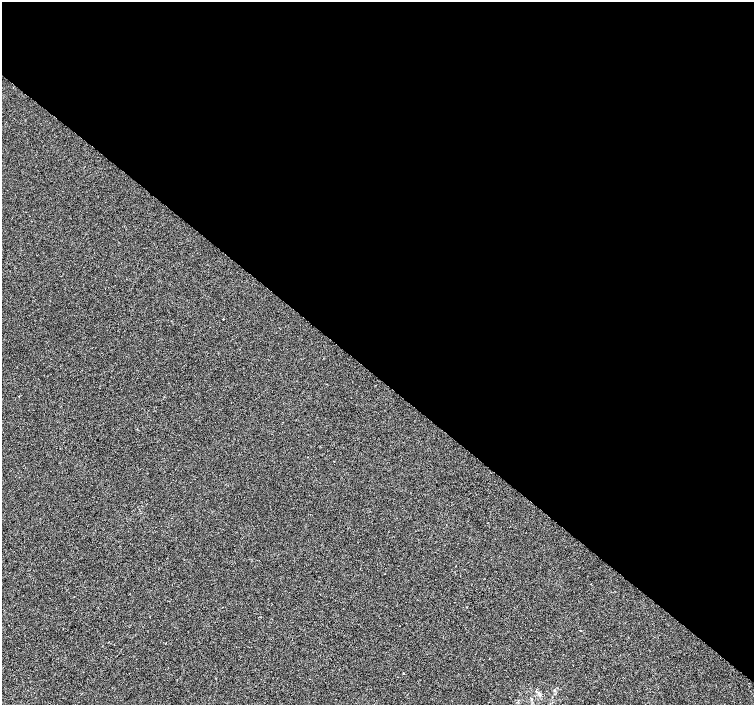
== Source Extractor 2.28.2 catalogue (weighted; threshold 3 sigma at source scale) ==
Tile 3 of 4 x 4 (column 3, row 1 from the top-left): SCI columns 3005-4507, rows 4389-5794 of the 6014 x 6028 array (HDU 1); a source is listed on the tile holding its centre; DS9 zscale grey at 2 x 2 block average (1 PNG px = mean of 2 x 2 image px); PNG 756 x 707 px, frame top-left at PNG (2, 2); no overlay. Shown black and unused: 54% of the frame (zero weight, under 2 of 3 exposures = <1% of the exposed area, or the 3 px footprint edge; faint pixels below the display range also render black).
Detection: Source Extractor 2.28.2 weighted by HDU 2 'WHT'; one run over the whole footprint, this tile lists its part. Background -4.46e-04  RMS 0.0042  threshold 0.0187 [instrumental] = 3 sigma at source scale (4.5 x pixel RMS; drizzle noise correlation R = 1.50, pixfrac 1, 0.0396/0.0396 arcsec/px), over >= 5 px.
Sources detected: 3; all 3 listed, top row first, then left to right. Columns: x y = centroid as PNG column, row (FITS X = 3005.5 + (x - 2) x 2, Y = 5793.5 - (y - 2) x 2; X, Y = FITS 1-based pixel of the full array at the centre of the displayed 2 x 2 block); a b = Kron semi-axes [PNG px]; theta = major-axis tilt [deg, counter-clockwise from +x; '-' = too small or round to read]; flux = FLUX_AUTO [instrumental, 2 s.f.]
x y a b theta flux
223 319 2 2 - 0.48
581 630 2 2 - 0.47
403 673 2 2 - 0.93